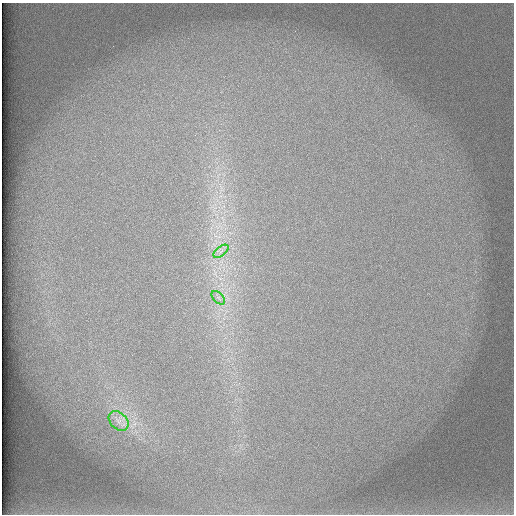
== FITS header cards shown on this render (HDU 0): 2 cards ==
NAXIS1  =                  512 /
NAXIS2  =                  512 /

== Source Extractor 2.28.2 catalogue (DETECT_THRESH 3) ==
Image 512 x 512 px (HDU 0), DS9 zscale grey, 1 PNG px = 1 image px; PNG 516 x 516 px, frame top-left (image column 1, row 512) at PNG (2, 3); each listed source drawn as its Kron ellipse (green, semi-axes under 4 px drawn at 4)
Background 102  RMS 3.1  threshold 9.4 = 3 sigma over >= 5 px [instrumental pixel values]
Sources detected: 3; all 3 listed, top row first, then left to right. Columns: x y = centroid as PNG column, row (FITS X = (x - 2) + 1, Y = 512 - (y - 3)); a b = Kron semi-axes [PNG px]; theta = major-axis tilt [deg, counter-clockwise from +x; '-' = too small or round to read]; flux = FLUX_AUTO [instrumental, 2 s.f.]
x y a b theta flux
221 251 9 4 38 860
218 298 8 5 -45 720
119 421 11 8 -44 1600